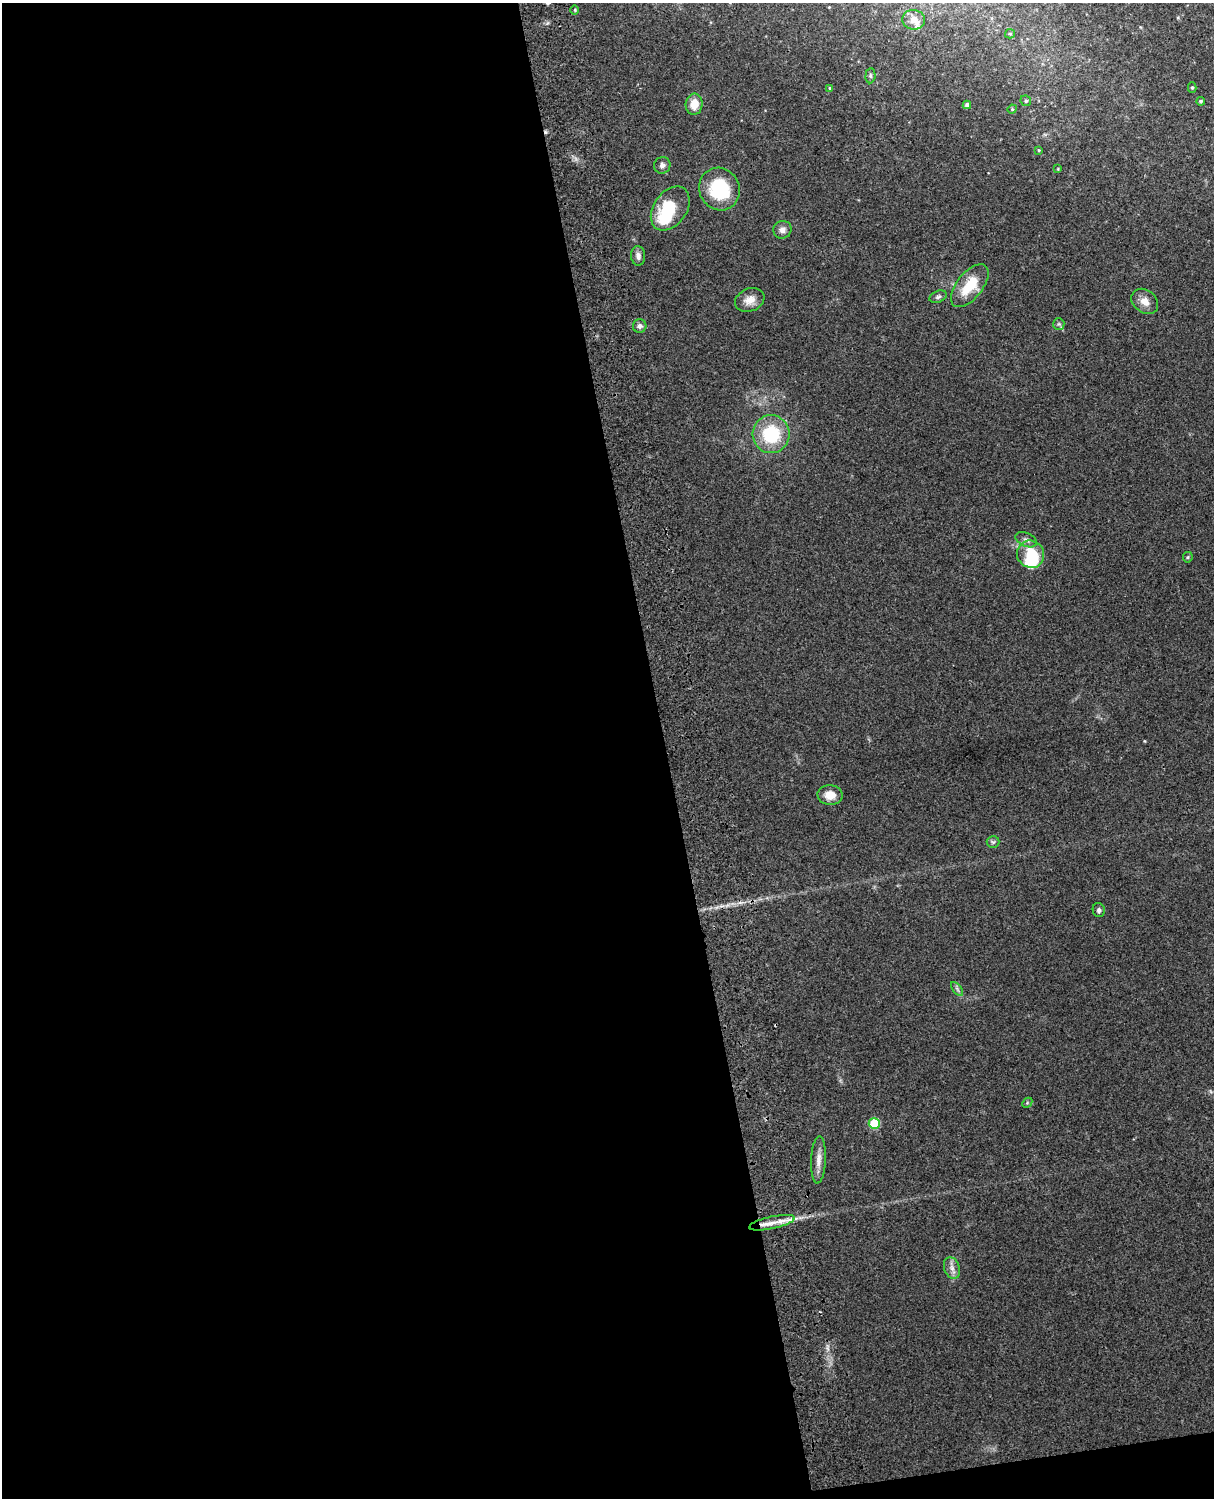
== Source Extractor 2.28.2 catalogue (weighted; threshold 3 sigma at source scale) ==
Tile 9 of 4 x 3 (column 1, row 3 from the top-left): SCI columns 120-1331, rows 165-1660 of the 5088 x 4928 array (HDU 1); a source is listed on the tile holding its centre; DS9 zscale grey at full resolution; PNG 1216 x 1500 px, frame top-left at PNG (2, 3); each listed source drawn as its Kron ellipse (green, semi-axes under 4 px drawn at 4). Shown black and unused: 56% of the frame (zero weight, under 3 of 4 exposures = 6% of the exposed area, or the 3 px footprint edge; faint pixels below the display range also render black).
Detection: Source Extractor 2.28.2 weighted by HDU 2 'WHT'; one run over the whole footprint, this tile lists its part. Background 0.216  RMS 0.0084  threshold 0.0376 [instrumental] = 3 sigma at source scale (4.5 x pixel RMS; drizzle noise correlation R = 1.50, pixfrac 1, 0.05/0.05 arcsec/px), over >= 5 px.
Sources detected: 42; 2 inside a brighter object's white glare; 1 cosmic-ray / hot-pixel residue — neither listed nor drawn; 2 inside a brighter listed object's ellipse — not listed separately; the other 37 listed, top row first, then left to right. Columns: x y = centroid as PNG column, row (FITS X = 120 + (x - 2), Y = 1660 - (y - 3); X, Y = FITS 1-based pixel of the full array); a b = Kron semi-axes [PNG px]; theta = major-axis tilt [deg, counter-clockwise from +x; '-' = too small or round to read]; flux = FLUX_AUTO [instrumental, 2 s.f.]
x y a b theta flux
575 10 5 3 - 0.86
914 20 11 10 - 8.9
1010 34 5 4 - 1.1
870 76 8 5 86 1.6
1192 87 5 4 - 1.2
830 88 4 3 - 0.9
1026 101 5 5 - 1.4
1201 101 4 4 - 1.6
694 104 10 8 84 11
967 105 4 4 - 2.7
1012 109 5 4 - 0.92
1039 150 3 3 - 0.7
662 165 8 8 - 3
1058 169 4 4 - 0.75
719 189 22 20 -62 47
670 208 24 16 55 37
782 230 9 8 - 4.2
638 256 10 7 -86 4.1
970 286 25 13 51 24
938 297 9 5 22 2.1
750 300 15 11 23 7.9
1145 301 14 11 -37 7.8
1059 324 6 5 - 1.5
640 326 7 6 - 2.9
771 434 19 18 - 48
1026 540 11 6 -24 3.4
1031 554 14 13 - 26
1188 557 5 5 - 1
830 795 12 10 -4 9.6
993 842 6 6 - 1.8
1099 910 7 6 - 2.3
957 989 8 4 -53 1.8
1027 1103 6 4 47 1.1
874 1123 5 5 - 39
818 1160 23 7 87 7.7
772 1223 23 6 12 10
952 1268 11 7 -71 4.5